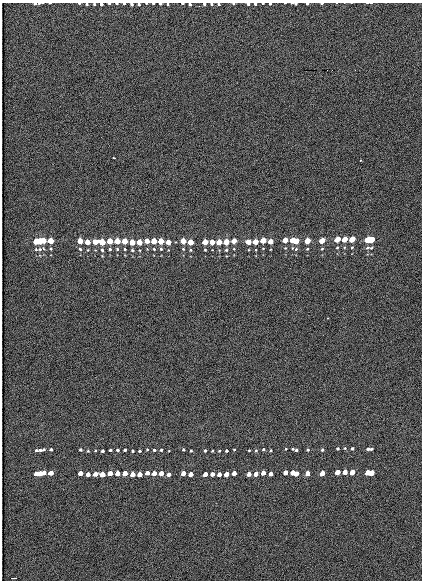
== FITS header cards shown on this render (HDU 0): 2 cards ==
NAXIS1  =                  420
NAXIS2  =                  578

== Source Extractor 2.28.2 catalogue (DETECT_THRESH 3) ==
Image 420 x 578 px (HDU 0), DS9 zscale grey, 1 PNG px = 1 image px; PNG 424 x 582 px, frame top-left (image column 1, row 578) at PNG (2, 3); no overlay
Background 199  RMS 11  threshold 33.6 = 3 sigma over >= 5 px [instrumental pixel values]
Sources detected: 170; all 170 listed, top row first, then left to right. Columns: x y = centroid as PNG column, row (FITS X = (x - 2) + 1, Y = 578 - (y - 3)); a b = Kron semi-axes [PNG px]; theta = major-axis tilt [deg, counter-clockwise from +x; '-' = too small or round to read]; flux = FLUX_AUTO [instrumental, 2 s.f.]
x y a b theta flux
35 3 3 3 - 950
39 3 7 3 6 1200
79 3 4 2 - 680
146 3 2 2 - 510
183 3 3 2 - 940
233 3 4 2 - 860
263 3 3 2 - 690
322 3 3 2 - 1100
87 4 4 3 - 870
94 4 3 3 - 930
101 4 3 3 - 2200
109 4 3 2 - 990
117 4 3 2 - 1000
124 4 3 2 - 1100
131 4 3 3 - 1700
139 4 3 3 - 1400
153 4 3 2 - 970
160 4 3 2 - 1200
168 4 3 2 - 750
190 4 3 3 - 1700
204 4 3 3 - 1500
211 4 3 3 - 910
218 4 3 3 - 1100
248 4 3 3 - 1200
255 4 3 3 - 1300
270 4 3 3 - 870
295 4 6 2 -4 1800
307 4 3 2 - 1200
199 6 2 2 - 8100
327 70 2 2 - 7700
355 70 2 2 - 16000
114 158 3 2 - 2000
360 160 3 2 - 1500
337 239 4 3 - 53000
344 239 4 3 - 31000
352 239 4 3 - 53000
43 240 4 3 - 40000
263 240 4 4 - 47000
285 240 4 4 - 34000
292 240 4 3 - 39000
367 240 4 3 - 58000
371 240 4 3 - 52000
36 241 4 3 - 51000
40 241 4 3 - 60000
51 241 4 4 - 56000
80 241 4 4 - 56000
110 241 4 4 - 62000
117 241 4 4 - 61000
125 241 4 4 - 58000
147 241 4 4 - 26000
154 241 4 4 - 53000
161 241 4 4 - 53000
183 241 4 4 - 51000
234 241 4 4 - 40000
270 241 4 3 - 27000
296 241 4 4 - 57000
307 241 4 3 - 49000
322 241 4 3 - 50000
87 242 4 4 - 27000
95 242 4 4 - 29000
102 242 4 4 - 85000
132 242 4 4 - 53000
139 242 4 4 - 42000
168 242 4 4 - 24000
190 242 4 4 - 51000
205 242 4 4 - 46000
212 242 4 4 - 30000
219 242 4 4 - 36000
226 242 4 4 - 73000
248 242 4 4 - 37000
255 242 4 4 - 43000
337 247 4 4 - 780
352 247 3 3 - 680
263 248 3 2 - 510
367 248 6 4 14 1400
371 248 4 3 - 750
36 249 6 4 7 950
40 249 6 5 - 1900
80 249 4 4 - 980
110 249 3 3 - 990
117 249 4 4 - 910
125 249 4 3 - 760
154 249 4 3 - 780
161 249 4 4 - 990
183 249 4 3 - 760
234 249 3 2 - 460
296 249 6 5 - 1400
307 249 3 3 - 720
322 249 4 4 - 710
102 250 4 4 - 1300
132 250 4 4 - 910
139 250 3 2 - 570
190 250 4 4 - 780
205 250 3 2 - 650
226 250 4 4 - 1100
256 250 3 2 - 520
327 318 3 3 - 920
338 448 3 3 - 1100
345 448 4 4 - 860
352 448 4 3 - 1100
51 449 4 3 - 1300
147 449 3 3 - 590
263 449 3 3 - 910
286 449 3 3 - 640
293 449 3 3 - 870
368 449 4 4 - 1400
371 449 4 3 - 1100
36 450 3 3 - 1100
41 450 11 3 9 2300
80 450 3 3 - 1200
110 450 3 3 - 1200
117 450 4 3 - 1200
125 450 3 3 - 1300
154 450 3 3 - 1100
161 450 3 3 - 1100
183 450 3 3 - 930
234 450 3 2 - 760
249 450 3 2 - 630
256 450 4 3 - 970
271 450 3 2 - 630
296 450 3 3 - 1300
308 450 3 3 - 1100
322 450 4 3 - 1200
88 451 4 3 - 660
102 451 3 3 - 1700
132 451 3 3 - 1100
140 451 3 2 - 930
191 451 3 2 - 910
205 451 3 3 - 1000
219 451 3 3 - 690
226 451 3 3 - 1300
286 472 4 3 - 8500
293 472 4 3 - 8600
337 472 4 4 - 13000
345 472 4 4 - 7700
352 472 4 4 - 14000
368 472 4 4 - 15000
372 472 4 3 - 12000
40 473 4 4 - 15000
44 473 4 4 - 8700
51 473 4 4 - 13000
80 473 4 4 - 12000
110 473 4 4 - 15000
118 473 4 4 - 14000
125 473 4 4 - 14000
147 473 4 4 - 6300
154 473 4 4 - 12000
161 473 4 4 - 12000
183 473 4 4 - 12000
234 473 4 3 - 9500
263 473 4 4 - 12000
296 473 4 4 - 14000
308 473 4 4 - 13000
322 473 4 4 - 12000
36 474 4 4 - 13000
88 474 4 4 - 5800
95 474 4 4 - 6900
102 474 4 4 - 20000
133 474 4 4 - 13000
140 474 4 4 - 10000
169 474 4 3 - 5300
191 474 4 4 - 11000
205 474 4 4 - 11000
212 474 4 4 - 6000
219 474 4 4 - 7500
227 474 4 4 - 17000
249 474 4 4 - 9200
256 474 4 3 - 10000
271 474 4 4 - 6400
14 578 5 2 - 1300
At the frame edge (FLAGS 8, measured only in part): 28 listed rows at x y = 35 3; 39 3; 79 3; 146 3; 183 3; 233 3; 263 3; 322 3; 87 4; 94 4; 101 4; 109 4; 117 4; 124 4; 131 4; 139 4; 153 4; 160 4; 168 4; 190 4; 204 4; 211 4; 218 4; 248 4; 255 4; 270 4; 295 4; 307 4